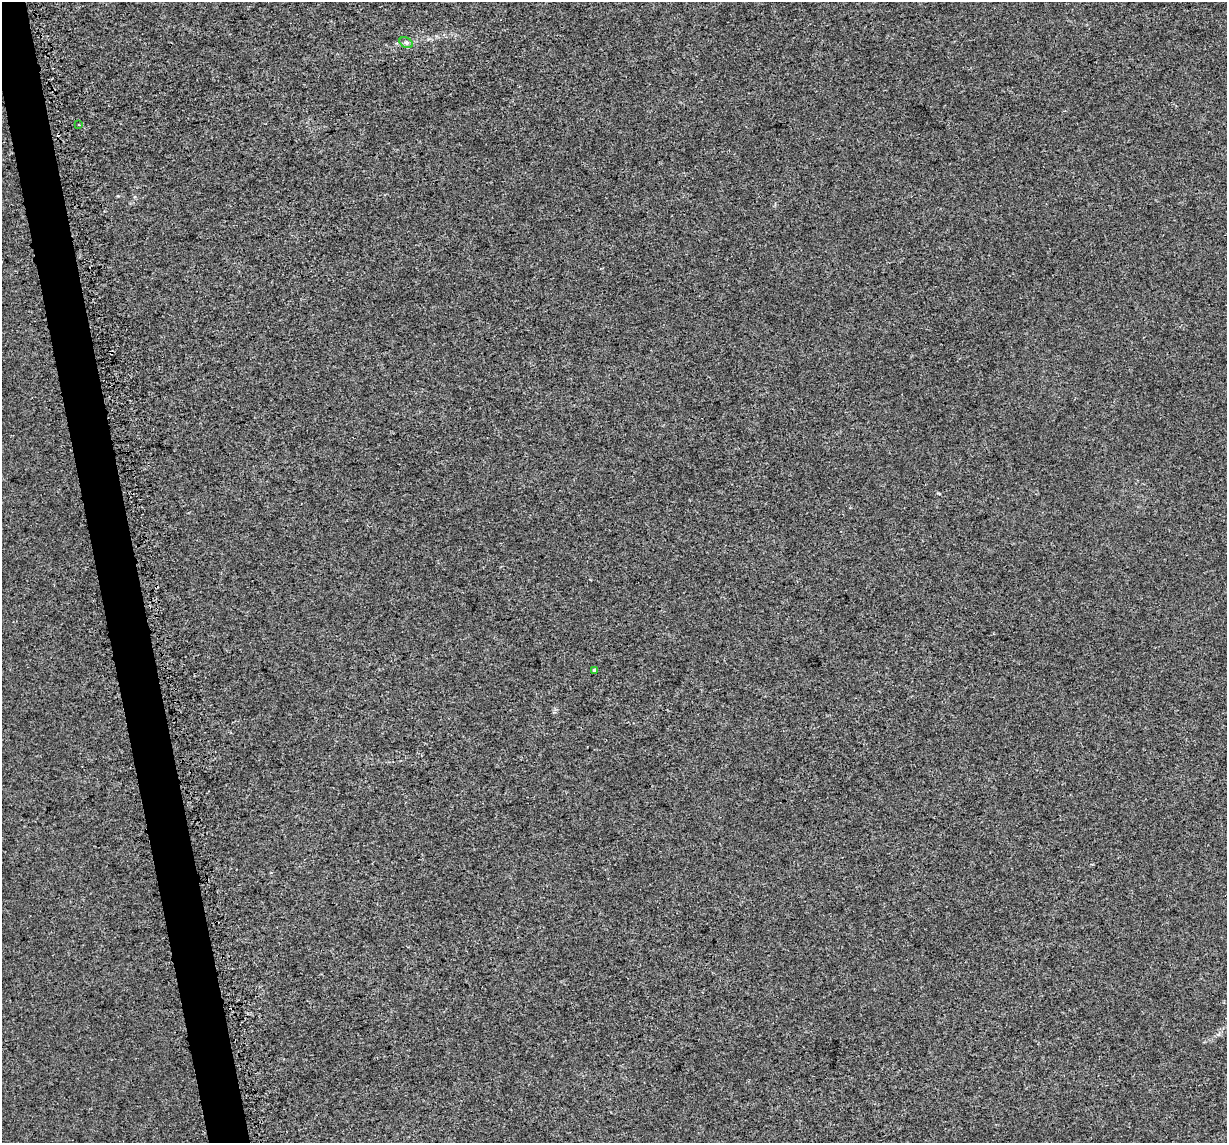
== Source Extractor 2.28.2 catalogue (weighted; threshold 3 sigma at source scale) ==
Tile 11 of 4 x 4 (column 3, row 3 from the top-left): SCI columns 2470-3694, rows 1199-2339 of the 4968 x 4720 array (HDU 1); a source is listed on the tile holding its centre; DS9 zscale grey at full resolution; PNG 1229 x 1145 px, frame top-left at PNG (2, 2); each listed source drawn as its Kron ellipse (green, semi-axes under 4 px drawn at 4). Shown black and unused: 3% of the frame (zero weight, under 3 of 5 exposures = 3% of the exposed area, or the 3 px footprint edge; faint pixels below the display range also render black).
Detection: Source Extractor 2.28.2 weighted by HDU 2 'WHT'; one run over the whole footprint, this tile lists its part. Background 1.32e-04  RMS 0.0015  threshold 0.00678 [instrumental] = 3 sigma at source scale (4.5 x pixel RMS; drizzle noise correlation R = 1.50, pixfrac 1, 0.0396/0.0396 arcsec/px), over >= 5 px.
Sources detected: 3; all 3 listed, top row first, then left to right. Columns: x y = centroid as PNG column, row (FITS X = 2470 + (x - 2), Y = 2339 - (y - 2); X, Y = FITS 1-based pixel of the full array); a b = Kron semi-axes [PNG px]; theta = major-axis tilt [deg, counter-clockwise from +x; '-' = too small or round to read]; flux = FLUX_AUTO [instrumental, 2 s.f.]
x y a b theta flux
406 43 7 5 -30 0.31
78 125 3 2 - 0.17
595 670 4 4 - 0.18